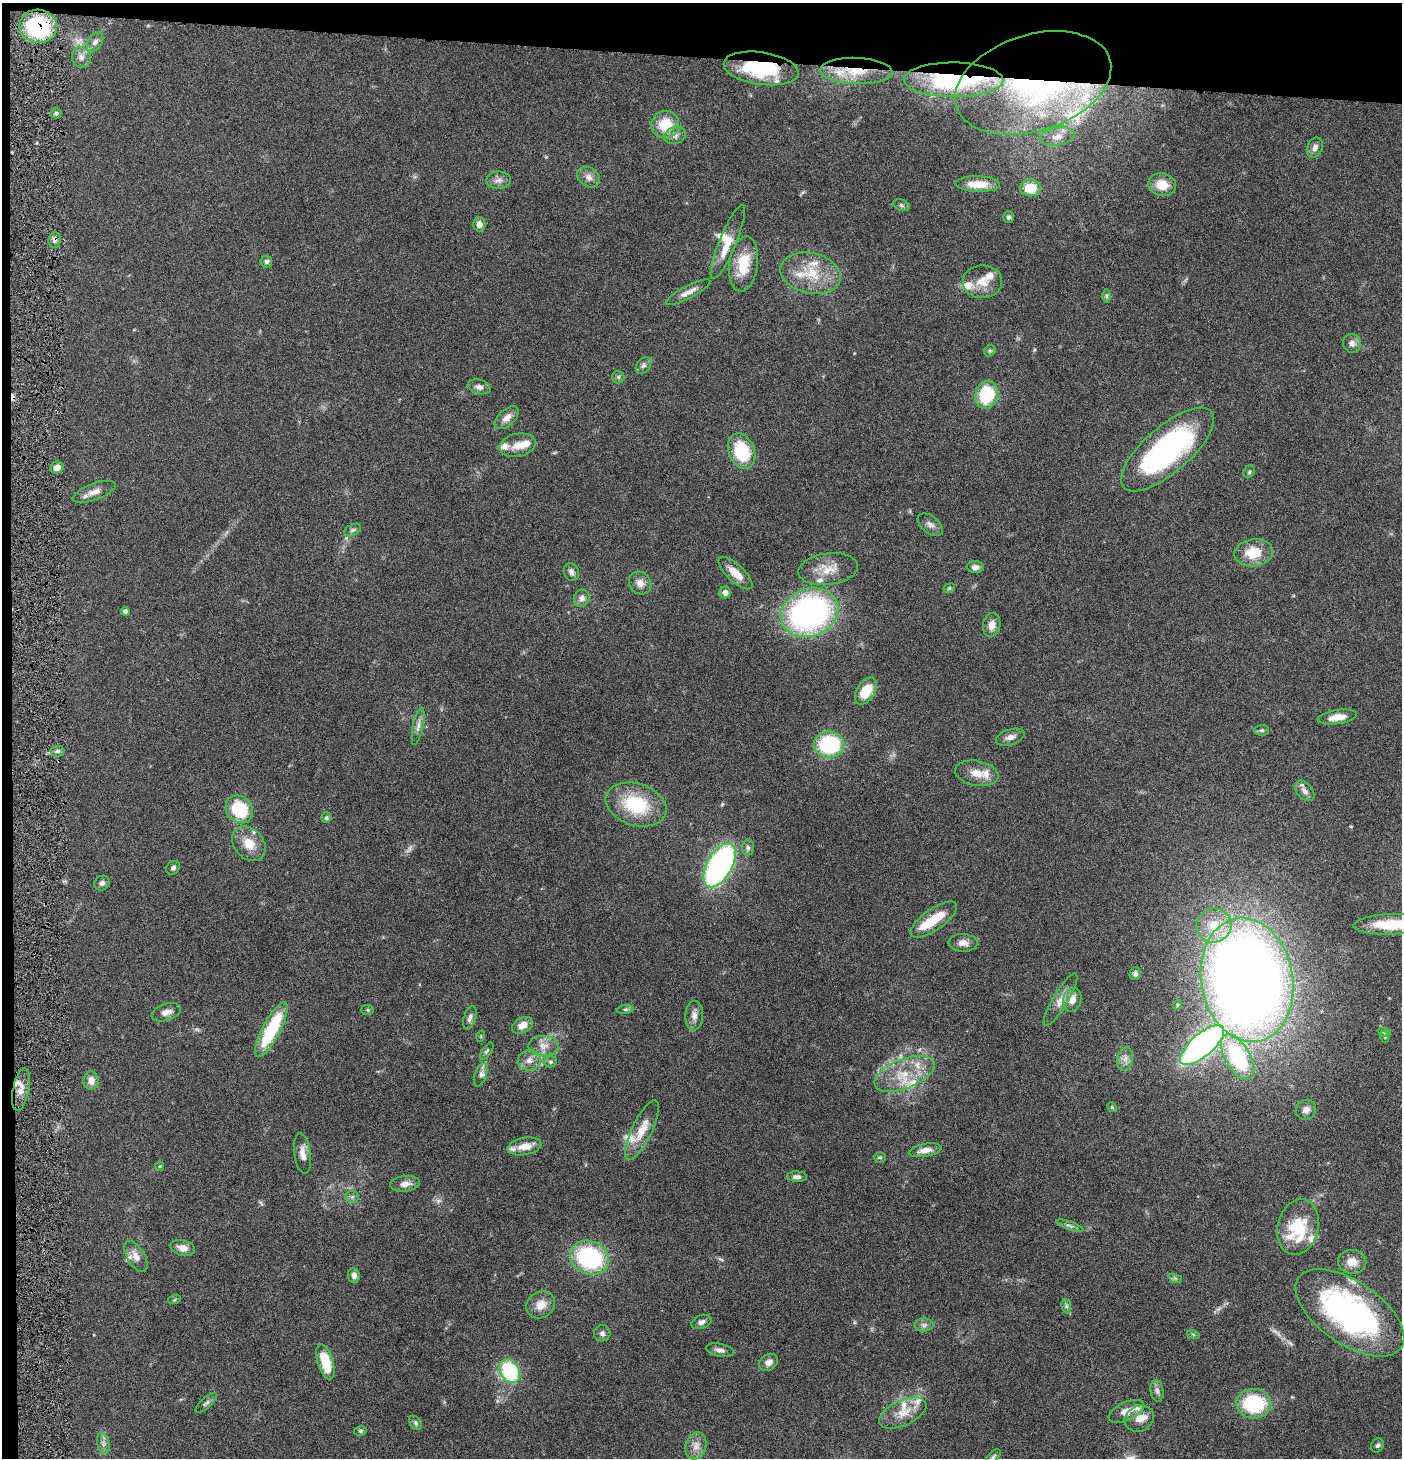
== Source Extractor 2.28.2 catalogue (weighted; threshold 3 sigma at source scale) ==
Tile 1 of 3 x 3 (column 1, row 1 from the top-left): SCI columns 147-1546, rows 2914-4369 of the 4444 x 4372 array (HDU 1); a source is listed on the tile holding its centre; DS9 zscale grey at full resolution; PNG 1404 x 1460 px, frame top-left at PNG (2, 3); each listed source drawn as its Kron ellipse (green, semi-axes under 4 px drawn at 4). Shown black and unused: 5% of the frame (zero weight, under 4 of 8 exposures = <1% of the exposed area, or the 3 px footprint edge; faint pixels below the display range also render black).
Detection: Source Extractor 2.28.2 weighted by HDU 2 'WHT'; one run over the whole footprint, this tile lists its part. Background 0.0789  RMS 0.0044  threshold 0.0181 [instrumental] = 3 sigma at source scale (4.09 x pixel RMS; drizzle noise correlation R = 1.36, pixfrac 0.8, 0.05/0.05 arcsec/px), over >= 5 px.
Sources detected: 179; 4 too faint to see at this stretch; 3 inside a brighter object's white glare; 1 cosmic-ray / hot-pixel residue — neither listed nor drawn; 26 inside a brighter listed object's ellipse — not listed separately; the other 145 listed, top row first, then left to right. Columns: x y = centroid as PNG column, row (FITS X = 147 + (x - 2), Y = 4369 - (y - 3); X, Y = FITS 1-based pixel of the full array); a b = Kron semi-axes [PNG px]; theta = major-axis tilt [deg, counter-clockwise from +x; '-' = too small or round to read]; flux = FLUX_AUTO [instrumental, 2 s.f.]
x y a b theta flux
38 26 19 16 -7 41
95 42 11 7 57 1.9
81 57 10 9 - 2.4
761 68 38 16 -8 31
856 71 36 13 -2 14
954 80 50 17 0 64
1033 83 80 48 17 110
56 113 5 5 - 0.88
665 125 14 13 - 12
675 135 11 8 23 2.2
1057 136 18 9 9 3.8
1315 148 10 7 66 2.1
589 177 12 9 -34 2.6
499 180 12 8 1 2.3
978 184 22 8 -1 6.9
1162 185 14 11 -13 7.1
1030 188 11 8 -2 8
901 205 8 5 -20 1
1009 217 6 5 - 0.9
479 224 7 6 - 2.1
54 240 8 6 85 1.6
728 242 40 8 68 7.5
266 262 6 6 - 1.2
743 264 28 14 83 12
811 273 31 20 -12 14
982 282 20 16 1 6.9
688 292 25 6 28 3.2
1107 296 7 4 -90 0.73
1352 343 9 9 - 2.1
990 351 6 5 - 0.66
643 365 9 6 51 1.4
618 377 6 6 - 0.85
479 387 12 7 -13 2
987 395 14 11 75 22
507 418 15 8 42 3
518 445 18 11 12 4.7
1167 449 58 23 41 88
742 451 18 13 -69 20
57 467 7 5 23 2.9
1249 472 7 5 60 0.71
94 492 23 8 20 3.5
930 525 14 8 -38 2.1
353 530 9 5 27 1.1
1254 553 19 13 8 11
975 567 8 6 -4 1.8
828 569 30 15 7 8.4
571 572 9 7 -70 1.6
735 573 22 8 -43 5.8
640 583 12 10 -46 3
949 588 6 4 23 0.68
725 592 6 6 - 2.4
582 598 8 7 - 1.9
125 611 4 4 - 1.5
809 613 29 24 22 120
992 625 12 8 79 3.1
866 691 15 9 59 9.1
1337 717 20 7 8 4.8
418 726 19 5 78 2.1
1262 730 7 5 0 0.77
1010 737 15 7 17 2.4
829 744 15 13 -1 33
57 751 7 5 2 1.1
977 773 22 12 -10 5.7
1305 791 12 7 -47 2.3
636 805 31 21 -18 23
239 809 15 12 -45 21
326 818 5 5 - 0.72
249 844 19 14 -49 7.1
748 847 8 6 -87 1.1
720 865 24 12 61 100
173 868 7 6 - 1.2
102 883 8 7 - 1.4
934 919 27 10 36 12
1391 924 38 10 2 16
1214 925 18 17 - 9.5
963 943 14 9 -1 3
1135 974 6 5 - 1.1
1247 980 62 46 -80 570
1061 1000 30 7 59 4.5
1072 1000 12 9 77 4
1177 1005 5 3 - 0.37
625 1009 8 4 8 0.84
368 1010 6 5 - 0.64
166 1012 15 8 19 2.6
694 1016 15 9 88 2.8
470 1018 12 6 73 1.5
522 1025 11 7 28 4.1
271 1030 30 9 62 28
1384 1032 7 4 -18 0.67
481 1036 5 3 - 0.41
1385 1037 6 4 -71 0.55
1202 1045 28 11 41 160
543 1046 15 10 0 3.8
487 1051 10 4 55 0.87
1238 1057 25 12 -60 42
1125 1059 11 7 80 2.3
529 1060 11 10 - 3
550 1062 6 5 - 0.77
904 1074 32 14 22 13
481 1075 12 6 71 1.5
91 1081 9 7 -89 2.8
21 1090 22 8 79 4.1
1112 1107 5 4 - 0.58
1306 1110 10 9 - 2.7
642 1130 33 10 64 7.9
525 1146 17 8 10 4.9
925 1150 16 6 10 3.5
303 1153 20 8 -82 3.6
880 1157 6 5 - 0.65
160 1166 5 4 - 0.5
797 1177 10 5 -3 1.6
405 1184 15 8 6 2.9
352 1197 6 6 - 1
1070 1226 14 4 -19 1.2
1298 1227 28 20 77 20
183 1248 12 7 -15 3.2
136 1256 17 9 -58 3.5
589 1258 20 16 -24 46
1352 1262 14 12 -1 4.1
354 1275 7 6 - 1.8
1175 1278 7 4 -19 0.73
174 1300 6 4 19 0.54
541 1305 15 13 35 4.9
1066 1306 7 5 -81 0.86
1350 1313 62 31 -34 93
701 1322 10 6 19 1.7
924 1325 9 6 1 1.3
602 1333 8 8 - 1.3
1193 1334 6 4 -19 0.58
720 1350 14 6 -12 1.8
325 1362 18 7 -73 13
769 1362 10 8 31 2.2
510 1371 13 9 -59 32
1157 1391 11 6 -82 1.5
206 1403 13 5 42 1.2
1254 1404 17 15 -2 28
1126 1411 19 9 25 5
903 1413 25 12 25 6.8
1139 1419 15 12 29 4.7
416 1423 8 5 -54 0.92
360 1431 6 5 - 0.69
103 1443 11 6 -77 1.5
1377 1445 7 6 - 1.1
696 1446 14 10 73 3.4
993 1457 9 5 43 0.84
Overlapping masked pixels (flux is a lower limit): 6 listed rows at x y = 38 26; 761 68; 856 71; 954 80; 1033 83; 54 240
Isophote crosses this tile's border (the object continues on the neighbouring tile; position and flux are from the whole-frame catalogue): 2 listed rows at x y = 1391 924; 1350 1313